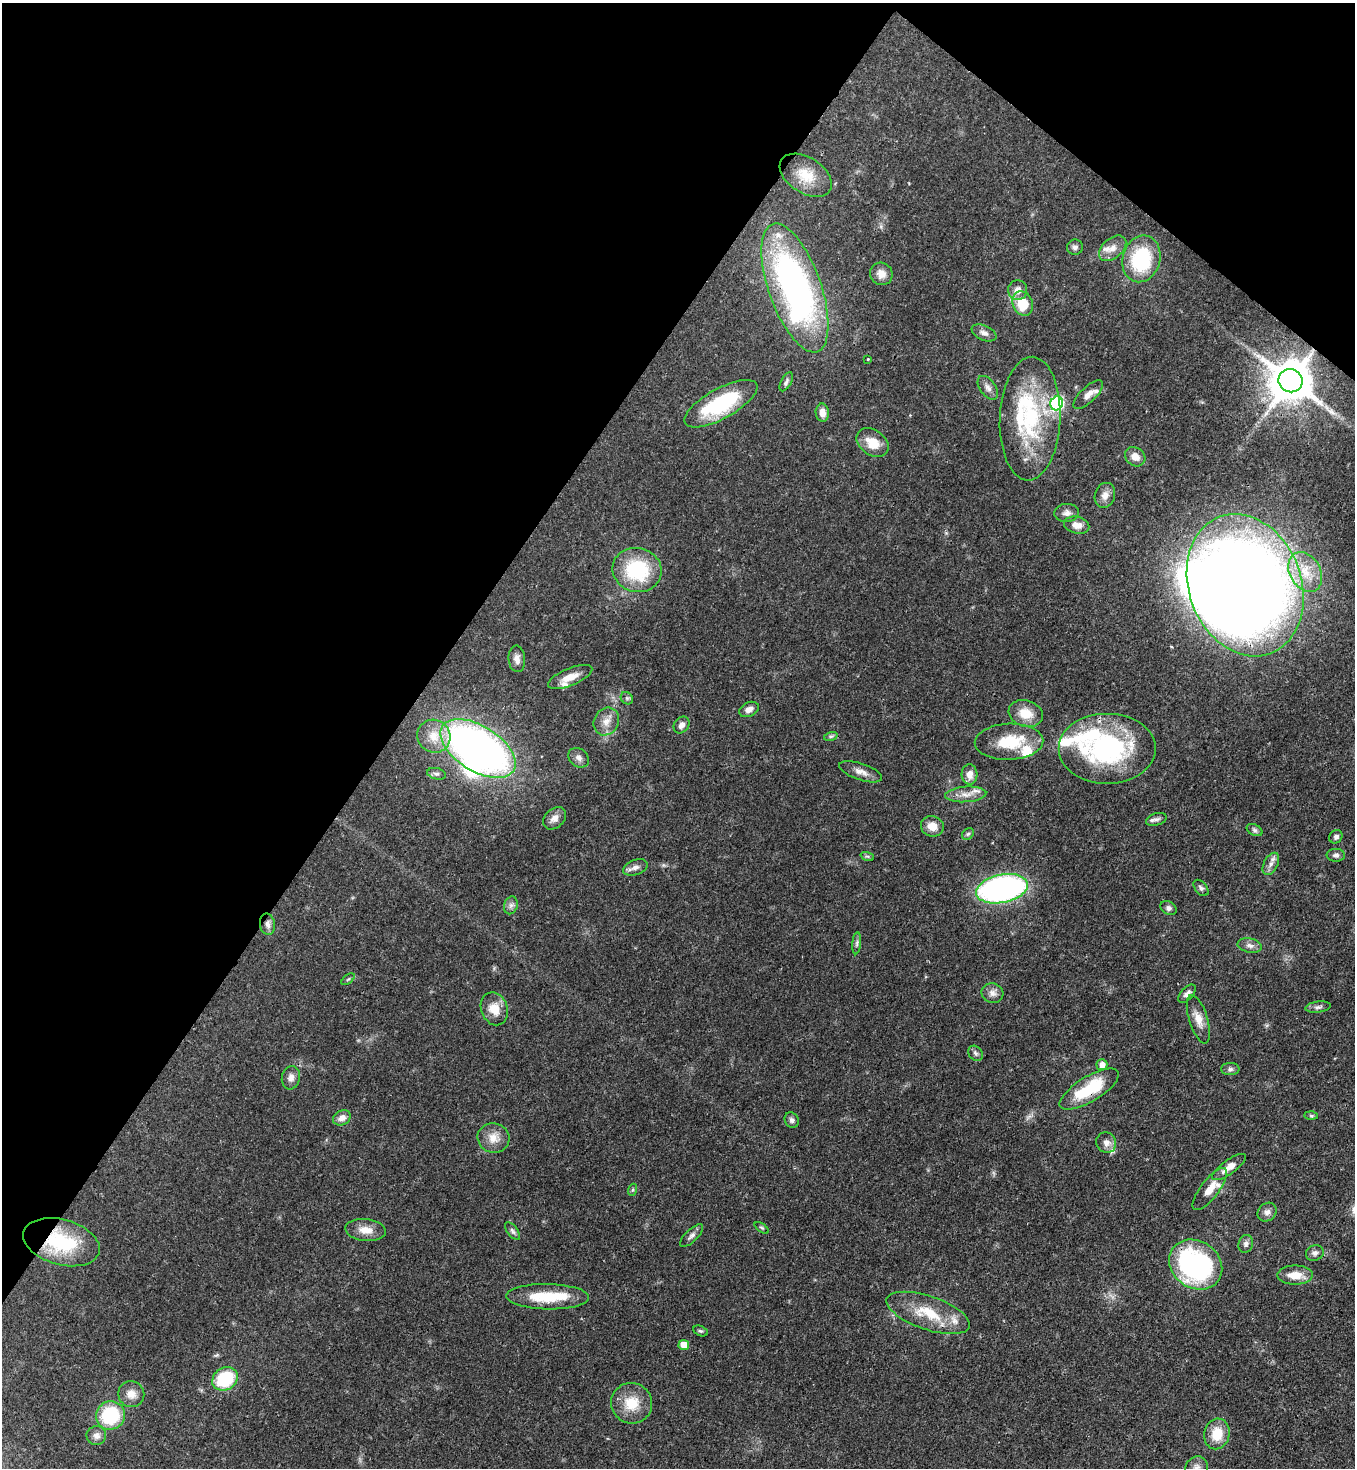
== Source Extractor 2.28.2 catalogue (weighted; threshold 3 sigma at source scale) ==
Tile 2 of 4 x 4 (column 2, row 1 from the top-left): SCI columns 1724-3076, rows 4467-5932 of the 6011 x 5990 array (HDU 1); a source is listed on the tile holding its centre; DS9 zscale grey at full resolution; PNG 1357 x 1470 px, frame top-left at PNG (2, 3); each listed source drawn as its Kron ellipse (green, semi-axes under 4 px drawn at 4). Shown black and unused: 34% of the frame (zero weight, under 3 of 4 exposures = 7% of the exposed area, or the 3 px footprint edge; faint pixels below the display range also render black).
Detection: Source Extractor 2.28.2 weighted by HDU 2 'WHT'; one run over the whole footprint, this tile lists its part. Background 0.0745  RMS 0.0039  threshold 0.0174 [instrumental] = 3 sigma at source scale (4.5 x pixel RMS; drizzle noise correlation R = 1.50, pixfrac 1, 0.05/0.05 arcsec/px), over >= 5 px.
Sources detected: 115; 3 inside a brighter object's white glare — neither listed nor drawn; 12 inside a brighter listed object's ellipse — not listed separately; the other 100 listed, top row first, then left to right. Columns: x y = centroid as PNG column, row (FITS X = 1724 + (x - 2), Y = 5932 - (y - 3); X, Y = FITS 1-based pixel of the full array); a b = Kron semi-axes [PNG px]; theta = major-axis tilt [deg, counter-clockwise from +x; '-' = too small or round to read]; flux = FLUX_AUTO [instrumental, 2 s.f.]
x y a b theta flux
806 175 29 17 -33 9.7
1075 247 8 7 - 1.4
1113 248 16 10 40 3.4
1141 259 24 18 74 29
881 274 11 11 - 3
795 288 68 26 -70 130
1018 290 10 9 - 3.1
1023 303 12 10 -68 12
984 333 13 7 -24 1.9
868 359 3 3 - 0.45
1290 381 12 11 - 1700
786 382 10 5 60 1
988 388 13 7 -54 2
1088 394 19 7 44 3.1
1057 403 7 6 - 59
721 404 41 15 29 32
822 413 9 6 -82 3
1030 419 62 30 88 41
872 443 17 12 -35 7.5
1135 457 11 9 -36 3.3
1105 495 13 10 73 2.8
1067 513 12 9 6 2.1
1077 525 13 8 -13 3.2
637 570 24 22 -13 27
1305 572 21 15 -61 11
1245 585 73 56 -69 680
517 659 13 8 -85 2.4
570 677 23 8 22 5
627 698 7 5 -45 0.75
749 709 10 7 26 2.1
1026 714 17 13 -18 6.9
606 721 14 12 60 4.2
682 725 9 7 51 1.9
434 736 17 16 - 7
831 736 7 4 18 0.71
1009 742 34 18 2 15
478 748 42 22 -33 220
1108 749 49 35 0 60
579 758 11 8 -38 2
861 772 22 8 -19 3.1
436 774 9 5 -14 1.2
970 774 10 8 -85 2.9
966 794 21 7 4 3.8
554 818 13 9 43 2.5
1156 819 10 6 17 1.4
932 826 11 10 - 4.3
1254 830 8 5 -27 0.94
968 834 6 5 - 0.75
1336 837 7 6 - 1.1
1336 855 9 6 -2 1.2
867 856 7 4 -18 0.68
1271 864 12 7 63 2.1
635 867 13 7 20 2.1
1201 888 9 6 -50 1.1
1002 889 26 14 12 120
511 905 9 6 74 1.4
1168 908 8 6 -31 1.2
267 924 11 7 -80 1.8
857 943 11 4 85 1
1250 945 12 7 -11 1.9
348 979 8 4 37 0.63
992 993 11 10 - 2.4
1187 994 11 6 48 1.7
1318 1007 13 5 8 1.3
494 1009 17 13 -69 6.3
1198 1019 25 9 -72 4.3
975 1053 8 6 -51 1
1102 1065 5 5 - 2.6
1230 1069 9 6 0 1.1
291 1078 12 9 78 2.2
1089 1089 34 12 31 20
1311 1116 6 4 -2 0.6
342 1118 9 7 29 2.3
792 1120 8 6 -59 1.2
493 1138 16 14 -22 4.9
1106 1143 10 9 - 2.5
1229 1167 20 7 36 4.2
1210 1189 25 9 53 5.4
632 1190 6 4 70 0.55
1267 1212 10 8 42 1.9
762 1228 8 4 -35 0.6
366 1230 20 11 -5 4.7
512 1231 10 5 -53 1
692 1236 15 6 44 1.6
61 1242 39 22 -15 27
1246 1244 9 7 75 1.4
1315 1253 9 7 23 1.5
1196 1264 28 23 -35 77
1295 1275 18 9 1 5.7
548 1297 41 12 -1 16
928 1313 43 16 -19 15
700 1331 7 5 -25 0.66
684 1345 5 5 - 5
225 1379 13 11 31 22
131 1394 13 12 - 3.5
632 1403 21 20 - 9.8
110 1415 14 14 - 24
1217 1434 15 12 77 8.6
96 1436 10 9 - 2.1
1197 1468 12 10 46 2.7
Overlapping masked pixels (flux is a lower limit): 6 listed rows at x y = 1290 381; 1245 585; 267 924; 1089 1089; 61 1242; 1196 1264
Isophote crosses this tile's border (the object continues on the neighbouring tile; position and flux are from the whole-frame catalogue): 1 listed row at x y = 1197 1468